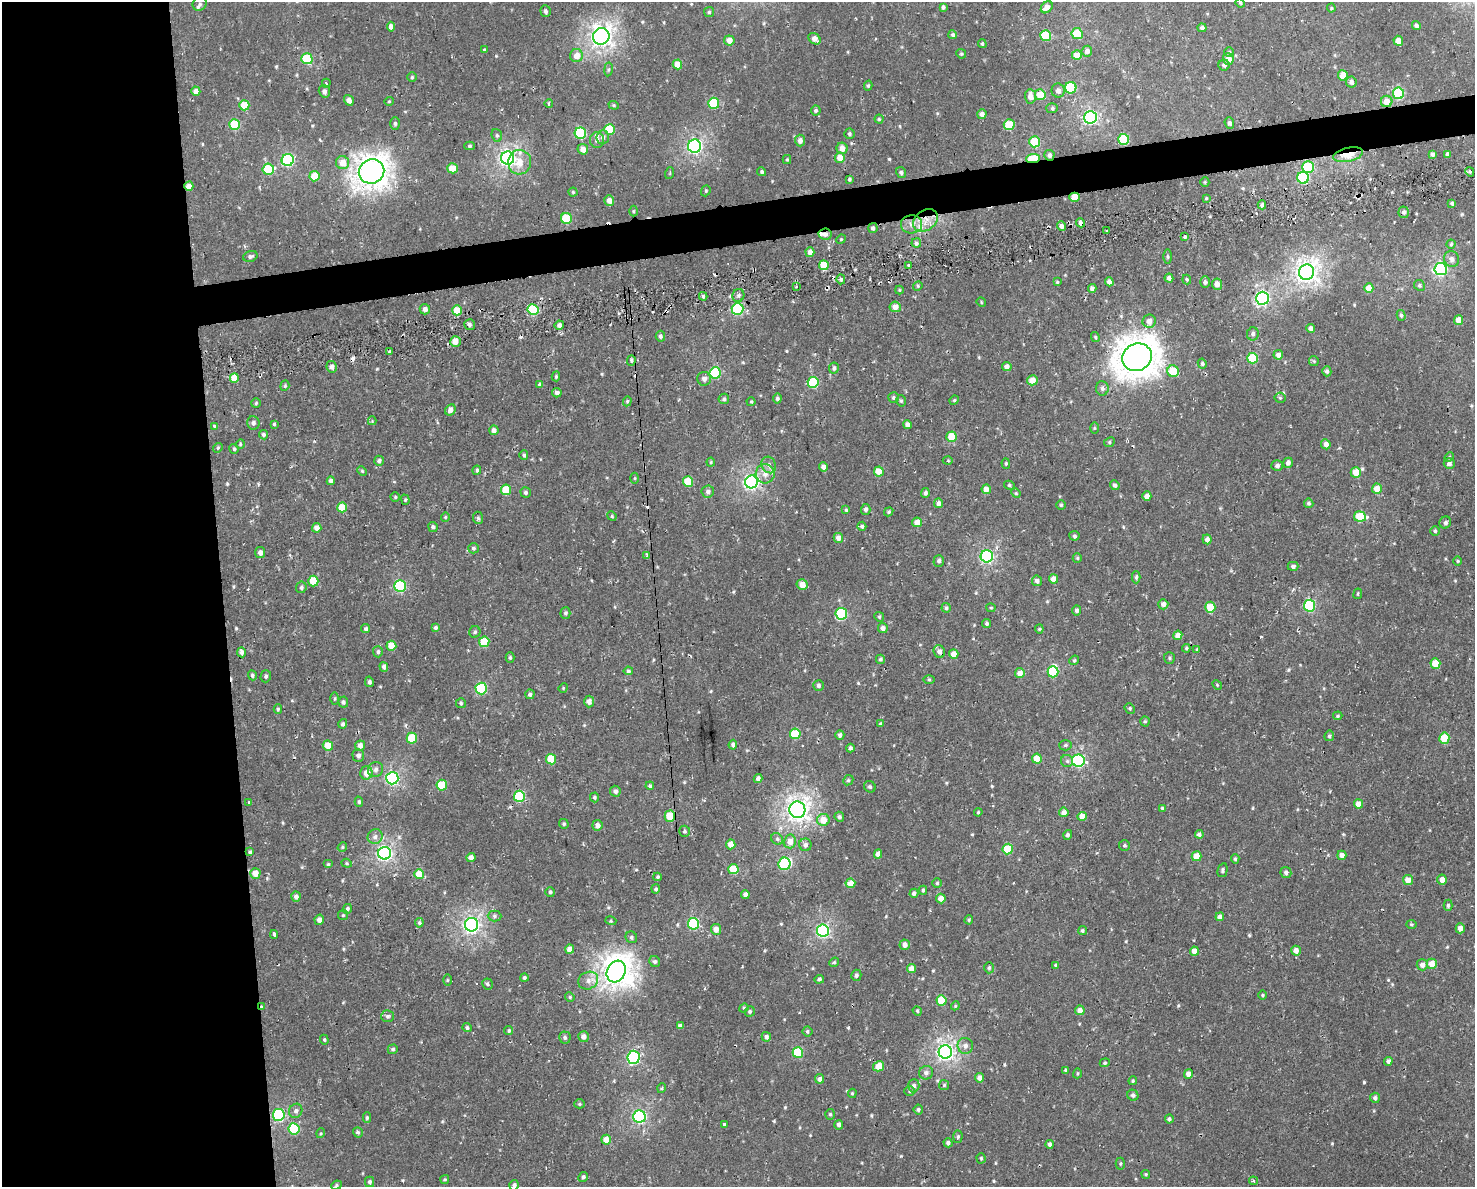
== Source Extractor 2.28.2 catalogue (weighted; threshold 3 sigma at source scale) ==
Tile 7 of 3 x 4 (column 1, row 3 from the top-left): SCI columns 20-1492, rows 1242-2426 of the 4503 x 4796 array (HDU 1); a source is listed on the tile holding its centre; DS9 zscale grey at full resolution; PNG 1477 x 1189 px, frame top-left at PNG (2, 2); each listed source drawn as its Kron ellipse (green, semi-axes under 4 px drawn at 4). Shown black and unused: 18% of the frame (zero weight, under 2 of 3 exposures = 2% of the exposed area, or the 3 px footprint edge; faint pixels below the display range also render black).
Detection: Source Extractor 2.28.2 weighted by HDU 2 'WHT'; one run over the whole footprint, this tile lists its part. Background 0.00454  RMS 0.004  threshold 0.0182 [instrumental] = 3 sigma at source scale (4.5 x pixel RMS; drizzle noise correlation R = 1.50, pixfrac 1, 0.0396/0.0396 arcsec/px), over >= 5 px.
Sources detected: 552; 3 inside a brighter object's white glare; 5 cosmic-ray / hot-pixel residue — neither listed nor drawn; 4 inside a brighter listed object's ellipse — not listed separately; of the other 540, all 500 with FLUX_AUTO >= 0.409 (the completeness limit of this list) listed and drawn (40 fainter detections not listed), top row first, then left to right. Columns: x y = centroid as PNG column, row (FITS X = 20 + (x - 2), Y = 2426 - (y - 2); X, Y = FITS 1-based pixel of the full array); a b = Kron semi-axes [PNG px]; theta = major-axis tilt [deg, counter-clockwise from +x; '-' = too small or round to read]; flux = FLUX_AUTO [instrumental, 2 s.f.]
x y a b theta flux
1240 3 4 4 - 0.49
200 4 7 6 - 0.96
943 7 4 3 - 0.86
1047 7 7 5 46 2
1331 8 4 4 - 0.45
545 11 6 5 - 0.82
709 12 5 5 - 0.63
1416 25 5 4 - 0.9
391 27 5 4 - 2.2
1202 28 4 4 - 1.3
1077 34 5 5 - 13
953 35 4 4 - 0.76
601 36 8 8 - 210
1046 36 5 5 - 22
814 39 6 5 - 2.6
729 40 5 5 - 3.4
1398 41 5 4 - 4.2
982 44 4 3 - 0.46
485 50 3 3 - 1.3
1087 51 5 5 - 1.6
1229 52 5 5 - 0.56
961 54 5 4 - 0.51
1077 55 5 5 - 5.9
576 56 6 6 - 3.8
307 59 5 5 - 22
1228 59 5 5 - 4
677 64 5 4 - 6.2
1224 65 5 5 - 1.2
608 69 7 3 81 0.56
1343 75 5 5 - 6.3
412 77 5 5 - 0.51
1351 82 5 5 - 1.6
326 83 4 3 - 1.8
868 86 5 4 - 0.57
1071 88 6 5 - 31
1058 90 7 6 - 1.9
196 91 5 4 - 2.1
324 91 6 5 - 1.5
1398 93 6 5 - 29
1040 95 5 5 - 8.2
1030 96 7 5 -85 3.3
349 100 5 4 - 2.2
389 101 4 4 - 0.47
1387 101 5 5 - 5
714 103 5 5 - 19
549 104 4 4 - 0.95
244 105 5 5 - 9.5
614 105 5 4 - 0.5
1052 108 6 5 - 0.79
816 110 5 5 - 0.85
982 114 4 4 - 1.7
1090 117 6 6 - 83
879 119 4 4 - 0.48
395 123 6 5 - 0.77
1229 123 5 4 - 1.2
234 124 5 5 - 20
1009 125 5 5 - 14
609 129 5 5 - 15
580 133 6 5 - 30
849 134 5 5 - 0.8
497 135 6 5 - 0.7
603 137 7 6 - 1.5
1124 139 5 5 - 26
597 140 7 7 - 1.5
800 140 6 5 - 1.9
1035 142 5 5 - 15
470 146 5 4 - 0.66
695 146 6 6 - 91
842 148 6 5 - 3.2
583 149 5 5 - 3.1
1432 154 4 4 - 1.2
1448 154 4 4 - 1.4
1049 155 5 5 - 1.3
1348 155 15 7 12 9.1
508 158 6 6 - 130
840 158 5 5 - 5.1
1033 158 7 4 5 20
288 160 6 6 - 43
787 160 4 4 - 0.5
520 162 12 11 - 5.8
343 163 7 6 - 5.4
1308 167 6 5 - 24
452 168 5 5 - 7.6
268 169 6 5 - 16
371 171 13 12 - 400
762 172 5 4 - 0.84
901 172 6 5 - 0.92
1470 172 5 3 - 0.54
670 173 6 3 72 0.42
314 176 5 5 - 9.2
1303 178 6 6 - 33
849 179 3 3 - 0.66
1205 182 5 4 - 0.48
189 186 5 4 - 3.6
706 191 6 4 70 0.54
573 192 4 4 - 0.53
1075 197 5 4 - 6.3
1206 198 4 3 - 0.43
609 201 5 5 - 2.8
1452 203 4 4 - 0.66
1262 205 4 4 - 0.86
633 211 5 3 - 0.43
1404 212 6 5 - 0.97
566 218 5 5 - 16
925 220 13 10 36 4.8
1081 223 4 3 - 10
912 224 10 9 - 2.9
1061 226 5 4 - 1.3
873 228 5 4 - 1.1
1106 230 3 3 - 1.7
825 234 6 5 - 1.6
1185 237 3 3 - 2.9
841 239 5 4 - 0.43
916 243 5 4 - 0.84
1451 244 4 4 - 0.52
810 252 5 4 - 2.3
250 256 7 5 16 0.94
1167 256 7 3 -90 0.57
1452 259 8 7 - 1.8
824 265 5 5 - 9.9
909 265 4 3 - 0.65
1441 269 6 6 - 81
1307 272 7 7 - 240
1169 278 4 4 - 1.4
841 279 5 4 - 0.89
1187 279 5 4 - 0.63
1057 282 4 4 - 0.51
1109 282 4 4 - 2.1
1205 282 6 4 90 0.95
1217 284 5 5 - 2.7
1419 285 6 5 - 0.72
796 286 3 2 - 0.44
918 286 5 4 - 0.55
1092 288 4 4 - 1.2
1369 288 5 4 - 5.4
899 290 4 4 - 0.41
738 295 6 6 - 0.98
703 296 4 3 - 0.84
1262 298 6 6 - 84
981 302 5 4 - 0.42
895 307 5 5 - 3.2
425 309 5 5 - 1.7
738 309 6 6 - 38
457 310 5 5 - 9.7
533 310 5 5 - 37
1401 315 5 4 - 0.68
1459 320 5 4 - 5.5
1149 321 7 6 - 2.8
469 325 5 5 - 1.2
559 325 5 4 - 1.4
1311 329 4 4 - 2.2
1253 334 6 6 - 1.1
660 336 5 4 - 0.98
1095 337 5 3 - 0.5
455 342 5 5 - 4.6
390 352 4 4 - 0.58
1278 355 5 4 - 1.8
1137 357 15 13 27 690
1253 358 5 5 - 21
631 360 5 4 - 0.69
1314 361 5 5 - 0.49
1202 364 5 4 - 0.7
332 367 6 5 - 1.7
1007 367 5 4 - 2.1
834 368 6 5 - 0.99
1173 371 6 5 - 8.9
1327 371 5 4 - 0.99
715 373 6 5 - 29
556 376 5 3 - 0.54
234 378 5 4 - 8.7
704 379 7 7 - 1.7
1032 380 5 5 - 4.8
813 382 5 5 - 22
540 384 4 4 - 0.91
285 386 5 4 - 0.51
1102 388 7 6 - 1.2
557 393 4 4 - 1.4
777 398 5 4 - 0.95
893 398 5 5 - 0.71
1280 398 5 5 - 0.59
724 399 5 5 - 0.75
954 400 5 4 - 0.49
627 401 5 4 - 0.53
901 401 6 4 -73 0.75
751 402 4 4 - 0.46
256 403 5 5 - 0.52
450 410 6 5 - 2.2
372 421 4 3 - 0.72
253 423 7 6 - 1.1
274 424 4 4 - 0.53
907 424 4 4 - 1.8
214 427 3 3 - 1.5
1094 428 6 4 89 0.44
494 430 5 4 - 1.7
263 435 5 4 - 0.92
951 437 5 5 - 7.7
1109 442 5 4 - 0.65
240 444 5 4 - 0.46
1326 444 5 4 - 2
218 448 5 4 - 0.57
234 449 5 5 - 0.72
524 455 5 4 - 0.73
1449 457 5 4 - 0.55
379 461 5 5 - 1
948 461 5 3 - 0.47
711 462 4 4 - 0.45
1006 463 5 4 - 0.54
1288 463 5 4 - 1.5
1449 463 5 5 - 1.2
769 465 8 7 - 1.6
1277 466 6 5 - 1.1
823 467 5 4 - 1.6
477 470 5 4 - 0.77
362 471 5 4 - 0.45
879 472 5 4 - 6.6
1356 472 5 5 - 6.7
765 474 9 9 - 2.8
635 478 5 3 - 0.44
331 481 4 4 - 1.4
688 481 5 5 - 11
751 482 6 6 - 110
1009 485 5 4 - 0.65
1115 485 5 4 - 1.3
986 489 5 4 - 3.5
1377 489 5 5 - 4.7
506 490 5 5 - 12
708 491 6 6 - 1.5
526 492 5 5 - 0.9
925 493 5 4 - 0.94
1016 493 5 4 - 0.48
1147 496 4 4 - 2.6
395 497 4 4 - 0.49
405 500 5 4 - 0.49
938 503 5 4 - 2
1309 503 4 4 - 0.77
1061 505 5 5 - 0.55
342 507 5 5 - 7.8
866 509 5 5 - 1.1
846 510 4 4 - 0.49
889 512 5 4 - 0.53
612 516 5 4 - 0.53
1360 516 6 5 - 14
445 517 4 4 - 0.48
478 518 6 5 - 0.83
917 522 5 5 - 3.1
1445 522 6 5 - 1.1
862 526 4 4 - 0.71
433 527 5 4 - 0.85
317 528 5 4 - 2.6
1435 531 4 4 - 0.63
1074 536 5 5 - 0.76
838 538 5 4 - 2.3
1207 539 5 4 - 2
473 548 5 5 - 0.8
260 552 5 5 - 2.1
647 555 4 3 - 1.4
987 556 6 6 - 67
1077 558 5 4 - 0.47
939 561 6 5 - 1.1
1458 561 5 3 - 0.41
1293 566 5 4 - 1.2
1136 577 6 4 -90 0.75
1053 579 4 4 - 3.4
313 581 5 5 - 10
1037 581 5 5 - 1.3
802 585 5 5 - 3.8
400 586 6 5 - 38
301 587 6 5 - 0.97
1358 594 5 3 - 0.42
1163 604 5 5 - 2
1310 606 6 6 - 37
1210 607 5 5 - 9.3
946 608 5 4 - 0.67
991 608 4 4 - 0.46
1077 610 5 4 - 1.2
565 613 5 5 - 0.8
841 614 6 5 - 35
879 617 5 4 - 0.55
986 623 4 4 - 0.75
435 628 4 4 - 0.82
883 628 5 5 - 1.6
366 629 4 4 - 0.91
1039 629 4 4 - 0.49
475 632 6 5 - 0.71
1178 635 5 4 - 3.4
484 642 5 5 - 12
391 646 5 5 - 7.3
1186 648 4 4 - 0.55
1197 649 4 4 - 0.44
241 652 5 4 - 1
378 652 5 5 - 0.92
939 652 6 5 - 2
954 654 4 4 - 3.6
510 658 5 4 - 0.69
1169 658 6 5 - 0.68
880 659 4 4 - 0.73
1074 660 5 4 - 0.57
1435 664 5 5 - 7.7
384 667 5 4 - 1.5
628 671 4 4 - 0.79
1053 672 5 5 - 18
1020 673 5 4 - 3.2
252 675 5 4 - 0.7
266 676 6 5 - 0.83
929 679 6 4 -2 0.57
369 682 5 4 - 0.98
1217 685 5 4 - 0.45
818 686 5 5 - 1
481 688 6 5 - 31
563 688 5 4 - 0.41
530 694 5 4 - 0.89
334 699 6 3 89 0.47
343 702 5 5 - 0.95
589 702 6 5 - 2.1
461 703 5 5 - 0.55
1130 708 5 4 - 0.57
278 709 5 4 - 0.59
1338 716 5 4 - 0.47
1145 721 5 4 - 0.54
343 724 5 4 - 0.96
880 724 4 3 - 0.51
795 734 5 5 - 14
840 735 5 4 - 1.2
1329 736 5 4 - 0.76
412 738 5 5 - 13
1444 738 6 5 - 10
328 745 5 5 - 5.8
360 745 5 5 - 2.5
733 745 5 4 - 1.2
1065 745 6 5 - 0.69
850 748 4 4 - 0.81
358 756 6 6 - 1.4
551 759 5 5 - 9.4
1037 759 5 5 - 6
1067 761 6 6 - 0.95
1078 761 6 6 - 51
376 769 8 7 - 1.6
366 773 6 6 - 3.6
392 778 6 6 - 71
758 779 5 4 - 1.2
848 780 5 4 - 0.59
442 785 5 5 - 13
650 786 4 4 - 0.84
870 787 6 5 - 0.79
615 791 5 5 - 1.1
519 796 5 5 - 25
594 797 5 4 - 0.65
249 802 3 3 - 0.67
359 802 5 4 - 0.6
1358 804 4 4 - 3.8
1162 808 4 4 - 0.47
797 810 8 8 - 230
978 812 4 3 - 0.41
1064 812 5 4 - 2.4
670 816 5 5 - 9.6
1082 816 5 4 - 4
839 817 5 4 - 0.86
823 820 6 6 - 5.2
564 824 5 4 - 0.74
597 825 5 5 - 2.1
685 831 5 5 - 0.72
1199 834 4 4 - 1.2
1068 835 5 4 - 0.95
375 837 8 7 - 1.6
777 839 6 5 - 0.85
790 841 7 6 - 3.8
731 844 5 4 - 3.7
805 845 6 6 - 1.5
1124 845 5 5 - 0.65
342 847 5 4 - 0.54
1008 849 5 5 - 13
250 852 4 3 - 0.74
385 853 6 6 - 110
878 854 4 4 - 2.7
1342 855 5 4 - 2.2
1196 856 5 5 - 7.6
471 858 4 4 - 1.9
1235 859 5 4 - 0.7
347 863 5 4 - 0.54
328 864 5 4 - 0.51
785 864 6 6 - 35
733 869 5 5 - 13
1222 870 7 5 75 0.75
1286 872 6 5 - 1.4
255 873 5 5 - 4.6
419 874 5 5 - 8
658 877 4 3 - 0.51
1408 880 5 5 - 3.5
1442 880 5 5 - 2.4
850 883 5 5 - 5.1
937 883 5 4 - 0.64
656 889 4 4 - 0.75
923 890 4 4 - 0.61
550 892 5 4 - 0.72
914 893 4 4 - 1.1
745 895 4 4 - 1.7
296 897 5 4 - 1.9
941 898 5 5 - 3.2
1448 905 5 4 - 0.81
347 909 5 4 - 1.1
343 915 5 5 - 0.49
494 916 7 5 -2 0.95
1220 917 4 4 - 2.1
319 920 5 4 - 1.7
969 920 5 3 - 0.5
611 921 5 3 - 0.5
419 923 5 4 - 0.67
693 924 6 5 - 35
1411 924 5 3 - 0.44
472 925 7 6 - 140
1460 928 5 4 - 2.4
716 929 5 5 - 2.8
823 931 6 6 - 71
1082 931 5 4 - 0.69
274 935 4 3 - 3.1
631 937 6 5 - 0.86
905 945 5 5 - 2.1
570 949 4 4 - 3
1194 951 4 4 - 3.2
1296 951 5 4 - 2.8
655 962 6 5 - 1
834 962 5 4 - 0.59
1432 964 5 5 - 4.8
1056 965 4 3 - 0.8
1422 965 5 5 - 2.6
989 968 5 4 - 0.7
911 969 4 4 - 3.3
616 971 11 9 63 360
856 975 5 5 - 0.98
524 978 4 4 - 0.73
819 979 5 4 - 0.73
447 980 6 4 89 0.43
588 981 10 8 27 2.7
487 984 5 5 - 0.85
1263 995 4 3 - 0.42
570 997 5 4 - 0.51
941 1000 5 5 - 11
262 1006 4 3 - 0.83
955 1006 4 3 - 0.42
744 1008 5 4 - 0.49
1080 1010 5 4 - 2.7
750 1011 5 5 - 0.73
917 1011 5 4 - 0.58
387 1016 6 6 - 0.96
680 1026 4 4 - 1.3
467 1028 4 4 - 0.83
509 1031 4 4 - 0.64
807 1031 5 5 - 0.67
565 1037 6 6 - 0.95
583 1037 5 5 - 2.2
766 1037 5 4 - 1.4
324 1040 5 4 - 0.53
965 1046 8 8 - 1.9
393 1049 5 5 - 0.78
798 1052 5 5 - 20
945 1052 6 6 - 140
634 1057 6 6 - 47
1388 1061 4 4 - 1
1105 1063 5 4 - 0.57
879 1066 5 4 - 9.6
1065 1070 4 3 - 0.5
926 1073 7 6 - 1.5
1077 1073 5 3 - 0.44
1188 1074 5 4 - 2.8
980 1078 4 4 - 2.8
820 1079 4 4 - 1.8
1133 1081 4 3 - 0.47
944 1085 5 5 - 0.58
914 1086 6 5 - 1.4
662 1088 5 3 - 0.48
910 1091 5 5 - 0.64
852 1093 4 3 - 0.46
1133 1095 6 5 - 1.2
1375 1098 5 4 - 1
579 1104 5 4 - 0.54
918 1110 5 4 - 0.8
296 1111 7 6 - 1.5
830 1114 5 4 - 0.61
279 1115 6 6 - 45
639 1116 6 6 - 71
367 1118 5 4 - 0.71
1169 1119 4 4 - 0.93
725 1125 3 3 - 6.5
839 1125 5 4 - 1.4
294 1129 6 5 - 21
358 1132 5 4 - 0.84
321 1133 5 3 - 0.42
958 1137 6 4 87 0.61
606 1140 5 4 - 4.7
948 1143 5 4 - 1
1050 1144 4 4 - 0.94
981 1158 5 4 - 0.53
1120 1164 6 4 89 0.56
1146 1174 4 4 - 0.49
583 1177 5 4 - 0.92
445 1179 4 4 - 0.59
1253 1181 4 4 - 0.61
369 1182 5 4 - 0.88
336 1185 5 4 - 0.56
514 1185 5 5 - 1.2
Overlapping masked pixels (flux is a lower limit): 14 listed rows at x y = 1387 101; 1049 155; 1348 155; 1033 158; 189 186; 1075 197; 925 220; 1081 223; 873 228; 825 234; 533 310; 455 342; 519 796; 262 1006
Isophote crosses this tile's border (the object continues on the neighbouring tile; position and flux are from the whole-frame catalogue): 1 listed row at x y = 514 1185